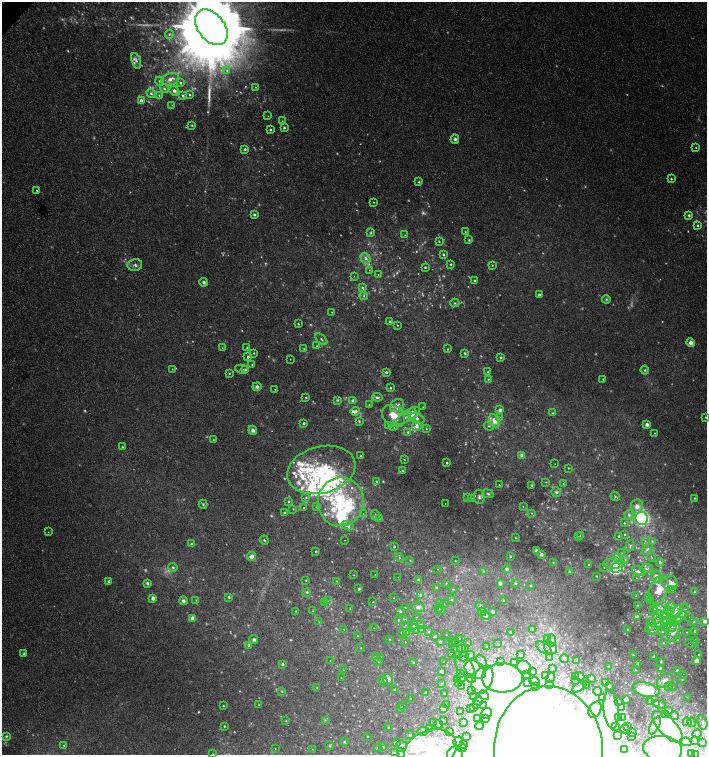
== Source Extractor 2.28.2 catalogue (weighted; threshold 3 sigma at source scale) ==
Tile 11 of 4 x 4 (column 3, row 3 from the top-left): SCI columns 2977-4385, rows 1514-3018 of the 6016 x 6029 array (HDU 1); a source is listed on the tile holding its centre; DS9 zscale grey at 2 x 2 block average (1 PNG px = mean of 2 x 2 image px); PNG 709 x 757 px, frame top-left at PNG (2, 2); each listed source drawn as its Kron ellipse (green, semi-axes under 4 px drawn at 4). Shown black and unused: <1% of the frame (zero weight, under 3 of 4 exposures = <1% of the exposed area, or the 3 px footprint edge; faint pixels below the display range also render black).
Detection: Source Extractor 2.28.2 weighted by HDU 2 'WHT'; one run over the whole footprint, this tile lists its part. Background 0.00421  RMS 0.0043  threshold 0.0193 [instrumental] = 3 sigma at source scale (4.5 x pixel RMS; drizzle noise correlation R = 1.50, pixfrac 1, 0.0396/0.0396 arcsec/px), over >= 5 px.
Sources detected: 822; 115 too faint to see at this stretch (2 x 2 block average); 98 inside a brighter object's white glare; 1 long thin detection or spike segment (spike, bleed or trail) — neither listed nor drawn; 2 coinciding with a brighter row at this scale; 134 inside a brighter listed object's ellipse — not listed separately; the other 472 listed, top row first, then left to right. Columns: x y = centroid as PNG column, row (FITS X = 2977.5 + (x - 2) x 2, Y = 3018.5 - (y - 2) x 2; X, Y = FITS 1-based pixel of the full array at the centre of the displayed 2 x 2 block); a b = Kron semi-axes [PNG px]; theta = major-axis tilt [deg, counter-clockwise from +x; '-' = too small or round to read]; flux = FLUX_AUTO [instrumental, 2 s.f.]
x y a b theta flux
211 27 20 13 -52 25000
169 34 5 3 - 1.5
136 61 8 4 -70 4.2
227 71 4 4 - 1.7
170 79 9 6 13 6.3
160 81 5 4 - 2.3
180 83 3 2 - 1.6
255 87 3 2 - 0.8
164 89 5 3 - 2
174 91 5 4 - 3.8
151 93 5 4 - 3
159 95 4 3 - 1.3
189 95 2 2 - 1
183 96 3 3 - 2.3
141 100 3 3 - 4.5
172 105 3 2 - 0.52
268 116 3 2 - 0.45
282 121 2 2 - 0.61
192 125 3 3 - 1.2
284 128 3 3 - 2.1
270 130 2 2 - 1.8
455 139 5 4 - 2.6
696 147 3 2 - 0.72
245 149 3 3 - 2.2
671 179 3 2 - 1.2
419 182 4 4 - 1.5
37 190 2 2 - 0.78
374 202 2 2 - 0.59
254 214 4 3 - 1.7
689 215 3 3 - 1.6
697 225 2 2 - 1.3
465 232 3 2 - 0.74
371 233 4 4 - 1.3
405 235 3 2 - 0.67
469 240 3 3 - 1.2
439 241 3 2 - 0.82
443 254 3 3 - 1.1
365 258 6 4 -53 4
451 264 3 2 - 1.2
135 265 7 6 - 3.4
492 265 3 2 - 0.75
425 267 2 2 - 1.4
369 270 3 2 - 0.74
378 274 2 2 - 0.56
354 276 3 2 - 0.52
475 281 3 2 - 2.3
204 282 4 4 - 2.6
362 287 4 3 - 1.3
539 295 3 3 - 2.5
364 296 4 3 - 1.5
606 299 4 4 - 1.7
455 303 4 4 - 1.7
332 312 2 2 - 0.46
389 322 2 2 - 1.8
298 324 2 2 - 0.86
397 325 2 2 - 0.82
321 339 7 3 -44 2
691 343 4 4 - 6.5
317 346 3 3 - 1
222 348 3 2 - 0.74
247 348 3 3 - 1
304 349 3 2 - 0.66
448 349 3 3 - 0.79
254 353 3 2 - 0.89
465 353 3 3 - 1.6
248 357 2 2 - 3.6
501 358 3 3 - 1.5
290 359 2 2 - 0.4
252 365 2 2 - 0.93
172 369 2 2 - 0.66
242 369 7 3 -10 1.8
246 370 4 3 - 2.2
645 370 4 4 - 1.5
386 372 3 2 - 3.1
488 372 3 3 - 1.2
229 373 3 2 - 0.89
488 379 3 3 - 0.94
603 379 3 2 - 0.97
257 387 4 4 - 4.2
390 388 2 2 - 1.3
275 389 2 2 - 0.53
306 397 2 2 - 1.3
377 397 5 3 - 2.4
337 400 3 3 - 1.3
353 401 2 2 - 6.2
369 405 3 2 - 0.63
397 405 7 6 - 6.5
423 407 2 2 - 0.56
500 410 3 3 - 4.7
355 411 5 3 - 3.9
412 413 6 4 84 18
553 413 3 3 - 1.1
394 416 12 9 -43 19
408 416 14 5 33 7.3
500 417 2 2 - 0.57
706 417 3 2 - 0.78
417 418 7 5 -24 5
359 421 4 3 - 1
494 421 7 5 -65 9.3
304 423 3 3 - 1.3
647 424 4 3 - 3.4
388 425 3 3 - 1.2
417 426 5 4 - 4.8
489 426 5 3 - 1.5
394 427 3 3 - 0.89
426 429 3 2 - 0.84
253 430 4 4 - 4.3
408 432 3 3 - 1.6
655 433 2 2 - 0.53
213 440 3 3 - 0.83
122 447 3 2 - 1.1
360 455 2 2 - 0.69
522 455 4 3 - 4.5
404 459 3 2 - 0.58
447 463 2 2 - 1.5
555 464 2 2 - 0.41
568 468 3 2 - 0.71
321 470 35 23 15 100
402 471 3 2 - 1.1
377 482 3 2 - 0.99
546 482 3 2 - 0.64
563 484 4 3 - 1
499 485 2 2 - 0.79
532 485 2 2 - 1.2
556 492 5 4 - 2.2
488 494 6 3 -23 1.7
615 496 5 2 - 1
306 497 3 3 - 1.4
468 497 3 3 - 0.92
479 497 7 5 -84 3.3
471 498 3 2 - 0.63
694 498 3 3 - 0.91
288 501 3 2 - 1.3
341 502 24 23 - 73
445 503 2 2 - 0.45
203 504 5 3 - 1.5
523 506 3 2 - 0.78
637 506 7 6 - 6.7
317 507 3 2 - 0.73
303 508 2 2 - 0.98
293 509 3 3 - 1
285 513 2 2 - 3
532 513 3 2 - 0.75
363 514 2 2 - 0.4
375 515 5 3 - 1.3
629 515 5 4 - 2.1
642 518 6 6 - 120
379 519 3 2 - 0.92
624 523 3 2 - 0.67
348 526 6 4 -22 4.1
48 532 2 2 - 0.52
624 534 2 2 - 0.77
581 535 3 2 - 1.3
619 536 2 2 - 2.4
578 537 3 2 - 0.54
515 538 3 2 - 0.97
264 540 4 3 - 1.3
345 540 2 2 - 0.32
645 541 4 3 - 1.5
652 541 3 3 - 0.9
191 544 3 3 - 1.5
630 546 6 3 72 1.3
394 547 3 2 - 1.3
647 549 7 3 44 2.5
316 551 2 2 - 1.5
536 551 4 3 - 1.9
622 553 3 2 - 0.65
541 554 3 3 - 3.3
252 556 4 4 - 7.1
510 557 3 3 - 0.91
617 557 4 4 - 2.2
651 557 5 2 - 0.89
399 558 5 3 - 1.7
410 560 3 3 - 0.76
625 560 4 3 - 1.4
455 561 2 2 - 0.51
553 562 3 2 - 0.67
660 562 4 4 - 1.8
614 564 11 5 2 8.3
589 565 2 2 - 1.9
173 567 4 4 - 1.7
604 568 2 2 - 0.5
616 568 6 4 5 13
437 569 3 2 - 0.55
506 569 4 4 - 2.4
646 569 6 4 4 2.3
483 571 3 3 - 0.83
569 571 3 3 - 1.5
639 571 7 4 -23 3.2
375 574 2 2 - 0.31
354 575 2 2 - 0.52
597 576 3 2 - 0.62
656 576 6 5 - 3.9
398 577 2 2 - 0.32
636 578 2 2 - 0.44
306 580 2 2 - 0.67
418 580 3 3 - 1.8
109 581 3 3 - 3.7
336 581 3 2 - 0.64
147 583 4 3 - 1.5
446 583 3 2 - 0.51
500 583 3 2 - 3.8
670 583 8 7 - 12
515 584 3 3 - 0.95
530 586 3 3 - 0.9
436 587 3 2 - 0.77
359 589 3 3 - 1.5
453 589 3 2 - 0.55
673 589 3 3 - 0.83
659 590 15 9 69 19
694 591 2 2 - 1.3
307 592 4 3 - 1.4
421 595 4 4 - 3.3
636 596 2 2 - 0.67
229 597 4 3 - 1.4
649 597 3 3 - 1.6
153 598 3 3 - 5.4
394 598 2 2 - 0.58
196 600 2 2 - 0.62
452 600 3 3 - 0.65
650 600 2 2 - 0.56
183 601 4 4 - 2.8
327 601 4 3 - 1.2
504 601 3 3 - 1.7
373 602 2 2 - 0.51
325 603 2 2 - 0.6
440 603 3 2 - 0.71
444 604 2 2 - 0.41
638 605 2 2 - 0.51
671 606 4 4 - 2.1
418 607 7 4 -6 3.9
481 607 5 4 - 3.5
350 608 2 2 - 0.73
405 608 3 2 - 0.58
438 609 3 3 - 1.1
653 610 5 3 - 1.7
659 610 6 5 - 5.6
296 611 2 2 - 0.76
313 611 3 3 - 0.77
400 611 3 2 - 1.4
441 611 3 3 - 0.79
669 611 4 4 - 1.8
683 611 7 4 65 2.8
482 612 4 3 - 1.9
493 612 4 3 - 1.7
676 612 8 4 52 4.2
665 615 4 4 - 1.6
486 616 5 4 - 3.3
637 616 3 2 - 2.9
416 617 3 2 - 0.6
658 617 7 4 68 4.7
193 618 4 3 - 5.7
689 618 2 2 - 0.51
405 619 3 2 - 1.3
671 619 3 3 - 1.1
678 619 10 3 38 3.2
398 620 2 2 - 0.95
665 621 4 3 - 2.3
705 621 4 4 - 3.8
319 622 2 2 - 0.37
694 622 3 2 - 0.71
650 623 3 2 - 0.74
658 623 5 4 - 5.7
405 625 3 2 - 0.64
414 625 4 4 - 3
420 625 4 3 - 1.2
652 626 3 2 - 0.58
665 627 3 3 - 0.79
670 627 6 5 - 4.1
374 628 2 2 - 0.33
344 629 2 2 - 0.54
415 629 5 4 - 2.9
532 629 3 2 - 0.74
421 630 4 3 - 1.5
628 630 4 2 - 1.1
652 630 7 3 -17 2.2
695 631 4 3 - 1.4
407 632 3 3 - 2.3
429 632 3 2 - 0.75
510 632 2 2 - 2.7
662 632 3 3 - 0.89
674 632 10 5 69 5
687 632 2 2 - 0.3
402 633 3 2 - 1.2
446 635 2 2 - 0.34
358 636 4 2 - 0.84
435 637 3 2 - 0.99
459 638 2 2 - 0.55
389 639 3 2 - 0.48
547 639 4 4 - 2.1
254 640 4 4 - 2.1
552 640 6 4 -81 2.5
677 640 2 2 - 0.73
695 640 4 3 - 1.1
405 642 2 2 - 0.55
440 642 2 2 - 1.9
456 642 2 2 - 0.51
452 643 3 2 - 0.76
467 643 3 2 - 0.75
664 643 3 2 - 0.63
691 643 6 3 -5 2.7
497 644 2 2 - 0.53
249 645 4 3 - 2.4
487 646 2 2 - 0.31
361 648 2 2 - 0.47
461 648 4 3 - 1.4
465 648 3 2 - 0.49
544 648 9 5 -36 4.4
551 648 7 5 -31 6.3
454 649 3 2 - 0.51
24 654 4 3 - 1.9
452 654 3 2 - 0.66
521 654 3 2 - 0.6
458 655 4 4 - 1.8
470 655 4 4 - 1.8
633 655 3 2 - 0.85
698 655 3 2 - 1.2
654 656 3 2 - 1.8
376 657 3 2 - 0.62
381 657 3 2 - 0.63
464 657 5 4 - 5.7
550 657 3 2 - 0.54
564 659 4 3 - 1.3
577 660 4 3 - 1.2
330 661 2 2 - 0.47
501 661 2 2 - 0.42
696 661 4 4 - 4.6
378 662 2 2 - 0.48
444 662 3 2 - 0.61
482 662 8 4 -63 3.9
515 662 3 3 - 1.2
661 662 2 2 - 1
413 663 3 2 - 0.74
283 664 2 2 - 3.6
637 664 3 3 - 1
465 666 13 7 -51 10
608 666 3 2 - 0.72
524 667 7 6 - 4.5
553 668 2 2 - 0.4
660 668 4 2 - 1.4
343 670 3 2 - 0.42
475 670 11 8 -34 17
635 670 2 2 - 0.69
677 670 3 3 - 1.7
441 671 3 3 - 3.4
533 671 2 2 - 0.26
461 673 3 2 - 0.88
527 674 3 2 - 0.68
683 675 2 2 - 0.87
546 676 3 3 - 0.68
576 676 3 2 - 1.1
580 677 5 2 - 1.4
341 678 2 2 - 0.51
461 678 5 4 - 2.4
472 678 4 3 - 2.1
502 678 20 14 0 34
550 678 5 4 - 2.4
591 678 2 2 - 1.9
388 679 5 5 - 6
457 679 3 2 - 0.85
682 679 4 3 - 0.94
482 680 15 9 62 22
576 680 3 2 - 0.51
383 681 4 3 - 1.6
535 681 5 3 - 1.3
665 681 8 6 33 6.7
441 683 2 2 - 0.57
458 683 3 3 - 1.3
527 683 3 3 - 1
605 683 2 2 - 2.3
550 684 3 2 - 0.77
587 686 2 2 - 0.54
609 686 2 2 - 4.2
668 686 4 3 - 1.1
461 687 2 2 - 0.44
536 687 2 2 - 0.79
580 687 8 3 34 1.7
672 687 2 2 - 0.49
317 688 3 3 - 0.92
395 690 2 2 - 1.4
472 690 3 3 - 1.1
646 690 14 7 -13 60
282 691 3 3 - 1
597 691 4 4 - 2.7
426 692 3 2 - 0.9
444 694 2 2 - 0.44
484 695 5 3 - 2.2
474 697 3 2 - 0.61
602 697 3 3 - 0.94
687 697 3 2 - 0.43
411 698 3 2 - 0.49
626 699 3 2 - 1.6
478 701 5 4 - 2.2
618 702 4 3 - 2.2
649 702 3 2 - 0.57
656 703 3 3 - 1.8
660 704 6 3 -12 1.5
259 705 2 2 - 0.55
446 705 2 2 - 0.87
476 705 3 3 - 0.8
483 705 3 3 - 1.4
223 706 2 2 - 0.81
402 706 3 3 - 0.88
474 707 2 2 - 1.1
622 707 4 3 - 1.3
401 708 3 3 - 1.5
443 709 4 3 - 1.1
471 709 2 2 - 0.81
595 710 8 6 61 5
611 710 19 7 -85 24
669 710 3 3 - 1.6
460 711 2 2 - 0.72
486 713 5 5 - 4
666 715 4 3 - 1.5
674 716 4 3 - 2.7
618 718 3 3 - 1.3
623 718 4 3 - 1.4
477 719 2 2 - 0.7
486 719 3 2 - 0.92
325 720 3 2 - 0.67
286 721 2 2 - 0.58
444 721 3 2 - 0.62
434 722 2 2 - 0.39
463 722 2 2 - 0.48
687 722 4 3 - 1.6
692 722 5 3 - 1.6
703 722 7 5 -74 3.7
439 724 4 3 - 1.5
655 725 10 4 62 3.3
224 726 2 2 - 1
480 726 4 3 - 17
627 726 4 3 - 1.1
616 727 3 2 - 1.2
667 727 20 8 -46 53
388 728 3 3 - 1.1
430 728 3 3 - 0.92
625 729 4 3 - 1.9
423 731 5 4 - 2.8
450 732 3 2 - 0.75
632 732 3 3 - 1.6
697 734 4 4 - 2.2
409 735 4 3 - 1.3
6 736 4 4 - 1.7
367 736 2 2 - 0.52
617 736 3 2 - 1.1
632 736 2 2 - 0.4
466 737 2 2 - 0.62
695 741 4 3 - 1.3
344 742 4 3 - 1
397 742 3 3 - 1.5
458 742 5 4 - 2.2
686 742 6 3 -11 2.2
702 743 3 2 - 0.85
463 744 4 3 - 1.5
64 745 3 3 - 1.2
402 745 5 4 - 2.6
330 746 4 3 - 0.93
383 746 2 2 - 0.33
275 748 2 2 - 0.44
377 748 2 2 - 0.44
462 748 4 3 - 1.7
312 749 2 2 - 0.32
625 749 2 2 - 1.4
663 749 19 13 -8 21
430 750 27 20 23 57
548 750 64 54 -88 320
395 753 3 3 - 1.3
692 753 4 3 - 2.1
213 754 2 2 - 0.46
401 754 3 3 - 3.1
455 754 8 7 - 11
695 754 2 2 - 0.4
Isophote crosses this tile's border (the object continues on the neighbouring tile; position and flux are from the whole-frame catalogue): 8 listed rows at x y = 211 27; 706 417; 705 621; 430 750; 548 750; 401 754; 455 754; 695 754
Diffuse or blended objects may show on this block-average render without a row.